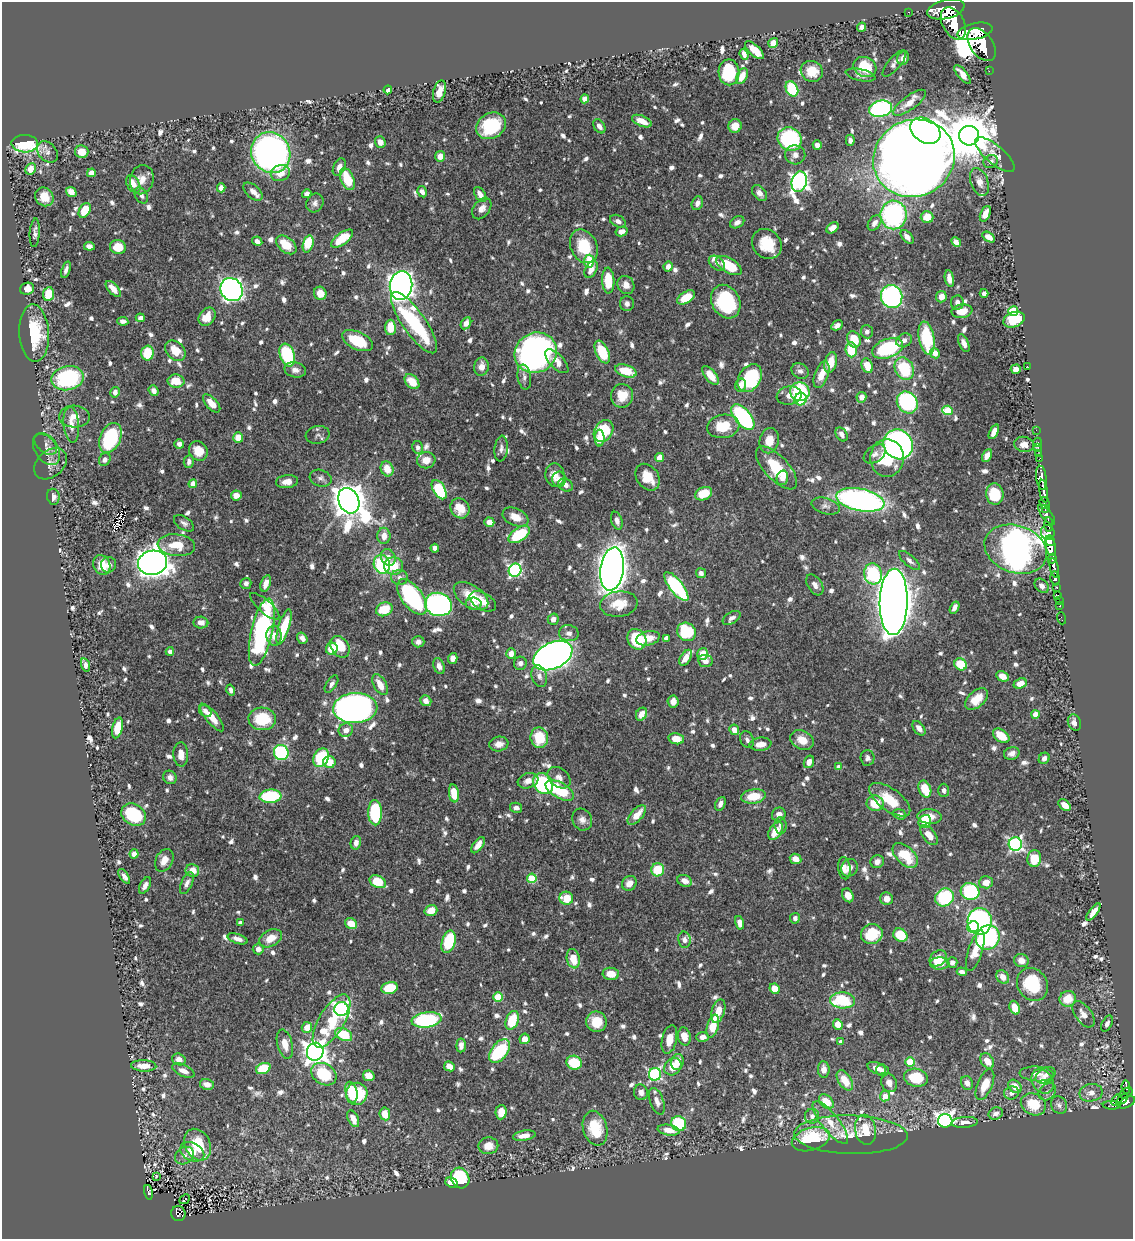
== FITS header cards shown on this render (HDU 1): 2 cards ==
NAXIS1  =                 1131
NAXIS2  =                 1237

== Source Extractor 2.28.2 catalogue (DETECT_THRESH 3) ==
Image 1131 x 1237 px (HDU 1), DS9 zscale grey, 1 PNG px = 1 image px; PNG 1135 x 1241 px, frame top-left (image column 1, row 1237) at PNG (2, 2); each listed source drawn as its Kron ellipse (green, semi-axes under 4 px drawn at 4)
Background 0.758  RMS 0.01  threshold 0.03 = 3 sigma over >= 5 px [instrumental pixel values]
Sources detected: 1001; of the 1001, the 500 brightest by FLUX_AUTO listed and drawn (501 fainter detections omitted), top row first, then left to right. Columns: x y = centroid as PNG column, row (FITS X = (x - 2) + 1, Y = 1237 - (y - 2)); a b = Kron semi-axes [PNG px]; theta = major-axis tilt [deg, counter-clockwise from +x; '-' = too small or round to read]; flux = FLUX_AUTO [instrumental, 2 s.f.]
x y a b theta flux
946 9 19 9 14 3300
909 12 2 2 - 6.6
953 23 17 11 -61 2800
862 27 4 4 - 5
975 31 18 8 12 3500
773 43 5 4 - 9.1
982 45 19 11 -54 3700
754 50 12 5 -43 12
744 54 6 4 -70 3.7
903 58 7 5 64 4.5
894 63 16 6 50 3.3
865 67 12 9 -26 25
812 71 11 10 - 13
989 71 2 2 - 4.7
729 72 13 10 -89 36
962 74 11 4 -50 6.3
861 75 15 6 -12 3.3
742 76 8 5 63 9.3
792 89 8 6 -64 43
388 90 4 4 - 2.7
439 91 11 6 74 9.4
585 99 4 4 - 8.9
909 103 19 7 36 9.1
880 109 11 8 13 120
642 121 10 5 -23 8.5
491 126 15 12 29 45
599 126 8 5 -55 3.8
735 126 7 6 - 7.3
925 131 16 11 -32 250
969 136 10 9 - 3500
790 139 12 11 - 73
850 140 5 4 - 2.8
380 142 6 5 - 5.4
25 144 13 8 -2 52
817 145 4 4 - 4.1
47 152 12 9 -47 3.6
82 152 7 6 - 10
271 153 21 19 -59 310
795 155 10 9 - 4.3
995 155 24 9 -40 7.8
440 156 5 5 - 5.7
914 158 41 38 25 2000
991 162 7 6 - 3
339 167 9 6 66 4.2
31 169 6 5 - 7.3
91 173 4 4 - 7.4
280 173 10 8 24 9.2
347 179 12 6 -67 23
142 180 15 11 76 7.7
799 182 10 7 75 280
979 182 14 8 -70 5.5
133 184 9 6 -59 7.9
221 188 4 4 - 8.1
71 192 5 5 - 6.8
253 192 11 6 -43 4
422 192 6 4 -59 3.1
759 193 9 6 -51 3.7
307 194 5 4 - 3.4
480 194 8 5 -56 4.8
141 195 8 6 -60 3
44 197 10 8 -51 11
315 203 10 8 60 3
697 203 7 5 67 3.1
482 209 12 8 53 4.7
85 210 8 5 60 17
985 214 8 5 66 6.4
894 215 14 13 - 110
927 217 6 6 - 11
618 221 8 5 -26 3
737 222 7 5 30 3.5
875 223 8 5 53 4.5
832 228 7 4 39 4.3
621 231 6 5 - 4.3
35 233 14 5 86 3.4
907 237 8 5 -47 3.7
989 237 7 4 -33 4.8
342 239 13 6 36 19
257 241 5 4 - 3.3
956 242 5 4 - 4.2
308 244 8 5 74 28
767 244 16 14 -47 19
286 245 12 7 -39 14
89 246 5 4 - 3.6
584 246 17 13 -65 25
118 247 8 7 - 15
589 261 6 5 - 19
717 263 9 6 -38 2.9
729 265 14 7 -31 25
668 267 5 4 - 4.9
591 269 9 5 61 5.5
66 270 8 4 73 2.8
949 278 8 4 -79 3.9
608 280 13 6 -88 20
401 285 14 11 82 590
626 285 9 8 - 5.3
27 289 7 6 - 6.1
113 289 10 5 -48 7.3
232 290 12 10 -55 360
320 293 7 6 - 9.2
984 293 4 4 - 2.7
49 294 7 5 82 17
686 297 10 5 32 14
892 297 11 10 - 160
941 297 5 5 - 6.5
726 302 17 14 -61 65
957 302 7 6 - 2.7
627 304 7 7 - 3
962 311 10 6 9 8.2
1013 311 5 5 - 39
207 317 10 7 53 13
140 318 4 4 - 3
1014 320 11 7 21 25
123 321 5 4 - 2.7
414 323 36 11 -55 84
466 323 6 5 - 5.1
837 325 6 4 29 3
390 327 8 5 88 15
867 332 6 6 - 2.8
34 333 29 15 -87 34
926 338 17 7 -80 42
854 339 8 6 -67 17
904 340 8 6 27 3.2
357 341 16 8 -25 24
964 343 10 5 -66 3.2
888 348 16 9 20 65
851 350 7 6 - 21
175 351 11 8 -45 11
602 352 12 6 -65 26
147 353 7 6 - 20
536 353 21 19 33 330
935 353 5 4 - 7.2
287 355 12 7 -70 50
557 361 15 7 -46 6.3
831 362 10 6 76 12
867 366 7 5 -68 12
1027 366 2 2 - 15
481 367 9 7 81 6.5
904 369 12 9 -62 34
1016 369 5 4 - 5.6
295 370 11 7 -12 4.2
626 371 11 6 -18 18
800 371 9 7 -31 2.9
711 375 11 5 -50 11
821 375 14 6 69 8.8
524 377 12 6 -81 3
68 378 16 12 11 74
750 378 15 11 57 53
176 381 8 6 -1 13
412 382 9 6 -47 14
740 385 6 5 - 4.7
154 391 5 4 - 3.3
115 392 5 5 - 3.4
800 392 9 9 - 57
622 396 12 11 - 14
789 396 12 9 10 5.5
861 397 5 5 - 5.5
800 399 6 6 - 28
907 402 11 10 - 89
212 403 11 5 -46 9.2
947 410 5 4 - 20
74 417 15 11 -3 9.2
743 417 15 8 -51 95
71 425 18 8 -85 6.5
723 426 16 11 9 20
1036 430 2 2 - 6.4
604 431 12 9 58 39
994 432 8 4 64 6.2
842 434 7 5 -57 3.1
318 435 12 9 10 2.8
238 437 5 5 - 11
110 438 16 10 65 54
600 438 8 5 90 6.3
769 441 12 9 78 10
1037 442 4 3 - 18
46 444 13 8 -39 3.2
179 444 5 4 - 3.5
898 444 15 14 - 240
1024 444 10 7 -12 4.8
418 447 6 5 - 2.6
1038 448 3 2 - 9.9
47 449 18 11 -57 5.5
501 449 13 6 85 2.9
198 451 10 9 - 11
875 454 12 8 34 3.5
1039 454 3 2 - 20
987 456 7 4 62 5.8
659 457 4 4 - 8.6
887 458 19 17 -90 33
1040 459 4 2 - 17
105 460 6 5 - 3.1
426 460 9 8 - 7.6
189 462 6 5 - 2.7
51 464 18 13 40 6.5
776 468 27 12 -47 28
387 469 8 6 -68 10
555 475 12 9 -85 7.4
648 477 14 11 -54 16
321 478 11 8 -17 3.1
782 478 7 5 76 4.2
1041 478 12 5 -83 970
559 479 7 7 - 3.3
287 482 11 6 5 5.8
193 484 4 4 - 7.9
566 485 8 6 -32 3.1
439 490 10 6 -60 47
1044 491 11 3 -81 920
704 494 9 6 23 17
995 494 10 8 -82 25
236 495 5 5 - 6.1
53 497 8 6 -83 3.3
860 500 24 11 -11 230
349 501 13 10 -66 1800
1045 503 6 5 - 130
826 506 14 8 -15 3.4
460 508 10 9 - 13
1045 509 3 3 - 120
1047 515 12 5 -53 480
515 517 13 8 -23 9.6
617 521 9 5 -73 4
489 522 5 4 - 6.1
184 523 11 6 -35 2.7
1049 524 7 3 -85 230
1048 533 7 6 - 580
519 534 12 6 33 40
384 536 8 6 90 7.3
1050 541 4 3 - 510
176 545 19 11 -7 17
1051 546 10 5 -80 2200
435 548 4 4 - 3.6
1016 549 32 23 -19 970
388 557 9 7 -64 5.1
1052 559 5 4 - 290
909 561 13 5 -42 2.9
153 563 15 12 11 1100
382 564 9 8 - 44
102 565 10 8 -65 11
109 565 8 7 - 3.6
394 566 9 8 - 15
1054 568 10 3 -78 320
612 569 22 11 82 950
515 570 6 6 - 110
701 573 5 5 - 2.9
873 574 10 9 - 51
399 577 8 7 - 3.1
1055 578 7 4 -82 200
246 583 5 5 - 2.8
266 583 8 5 71 4.8
815 585 11 7 -58 3.8
676 586 17 6 -52 84
1042 586 8 6 -47 3
1057 587 3 3 - 130
471 596 19 11 -33 18
1058 596 3 3 - 28
412 597 20 10 -53 83
1059 600 2 2 - 5.8
483 601 14 8 -30 8.9
894 602 33 14 89 2000
438 604 13 11 -18 190
474 604 8 6 -9 4.6
619 604 19 12 7 15
265 606 18 6 -42 8.6
1060 606 3 3 - 17
955 608 6 4 60 3.1
384 609 8 6 20 19
732 618 10 6 31 2.9
1061 618 6 2 -72 9.5
553 619 6 5 - 4.4
201 623 7 6 - 5.1
284 627 18 5 73 25
262 632 34 10 77 130
686 632 10 9 - 49
569 633 10 8 -10 4
274 636 10 7 -87 6
302 638 6 4 -55 3.8
648 638 12 7 14 9.3
666 638 4 3 - 3.6
637 639 11 9 -55 40
418 642 6 5 - 3.2
340 647 12 8 -55 22
332 649 6 5 - 15
170 651 4 4 - 3.5
511 654 5 4 - 7
703 654 6 5 - 11
553 656 21 13 26 570
453 658 5 4 - 4.3
686 658 9 5 58 7.1
705 661 7 6 - 3.9
520 663 6 6 - 3.2
961 664 6 5 - 20
85 665 7 4 -74 2.9
439 666 8 5 -70 3.6
539 676 11 7 -74 3.7
1003 676 7 5 -29 6.1
1020 683 7 5 23 6.8
331 684 10 5 57 2.6
380 685 11 6 -61 9
231 690 5 4 - 2.7
976 699 13 8 42 15
426 701 6 5 - 4.4
673 701 6 5 - 4.7
355 708 22 15 4 370
205 711 7 5 -36 3
641 714 7 5 64 7.9
1035 714 4 4 - 9.7
212 717 17 6 -49 12
262 719 14 11 -4 29
1074 723 8 6 -71 3.9
118 728 10 5 76 15
919 728 8 5 -52 3.9
346 730 7 6 - 5
734 730 5 4 - 7.4
1001 736 9 6 -36 16
539 738 10 9 - 22
676 739 8 5 -11 10
747 740 9 6 -65 2.6
802 740 12 9 -27 8.5
499 744 9 7 11 5.6
760 744 11 6 7 7
281 752 8 7 - 91
1012 753 8 6 17 3.9
181 754 12 7 -88 6.3
321 758 10 7 63 37
867 758 8 7 - 3
1044 758 6 5 - 2.8
329 762 6 6 - 12
809 762 6 5 - 4.1
838 767 4 4 - 3.6
170 777 7 6 - 2.9
559 778 13 9 -39 4.9
528 781 10 7 18 5.2
543 783 11 9 -49 75
925 789 9 6 -66 18
560 790 16 7 -29 35
944 790 6 5 - 2.6
454 793 9 5 -81 15
270 796 11 6 4 44
754 796 12 7 9 17
890 800 24 11 -36 19
875 803 8 7 - 15
720 804 7 5 64 3.3
1065 805 7 4 -40 6.9
516 808 6 5 - 3
375 813 13 7 -88 58
779 814 7 6 - 5
900 814 6 5 - 2.9
133 815 13 10 -35 45
637 815 12 6 49 10
930 816 12 7 -5 7.8
582 820 11 9 -63 4.5
925 821 7 6 - 21
781 825 8 6 -84 2.8
776 831 10 6 57 12
929 835 11 6 -52 8.9
356 843 7 5 76 3.4
1015 844 7 6 - 150
478 845 9 5 54 5.8
134 854 4 4 - 5.6
905 855 15 9 -44 22
795 859 6 5 - 6.8
1034 859 8 7 - 16
164 860 12 8 63 7.1
877 862 7 6 - 3.7
844 868 11 6 -83 4.5
849 868 9 8 - 3.8
658 870 6 6 - 21
192 871 7 6 - 7.8
124 876 8 4 -55 3.2
532 878 5 4 - 28
685 881 7 5 -23 4.7
378 882 9 6 -27 20
986 882 6 6 - 7.2
187 883 12 5 66 3
629 883 8 7 - 5.1
145 885 9 5 61 3.2
970 891 9 8 - 63
848 895 7 5 -63 5.7
945 897 9 8 - 51
566 898 7 6 - 15
886 899 6 6 - 5.5
431 910 6 5 - 10
1093 912 10 4 53 5.4
795 918 5 5 - 3.1
980 921 13 12 - 220
240 923 4 4 - 3.1
740 923 7 4 -78 5.6
351 924 6 5 - 11
973 927 6 5 - 24
872 934 11 9 17 24
900 935 7 6 - 24
988 937 12 11 - 110
271 938 12 8 29 8.9
238 939 10 5 -19 4.2
684 940 8 6 -80 2.8
449 942 11 6 73 40
258 949 5 5 - 3.4
975 951 21 7 73 12
938 958 9 7 38 14
573 959 10 6 -79 13
1021 961 7 6 - 5.4
952 962 5 5 - 2.8
940 963 9 6 2 6
962 972 5 4 - 3
611 974 8 6 -4 10
1003 977 7 6 - 6.5
1032 984 17 14 -55 34
389 988 8 5 12 23
775 989 5 5 - 10
498 997 5 4 - 29
1068 999 8 7 - 15
843 1000 12 8 -4 41
1015 1008 7 5 -68 9.9
341 1009 7 7 - 210
718 1011 12 6 73 8.9
1083 1014 15 8 -54 5.7
426 1020 15 7 7 84
512 1020 10 6 69 25
331 1021 30 12 59 37
596 1022 10 10 - 15
1107 1024 8 5 63 2.8
838 1025 5 4 - 11
713 1026 12 6 75 16
307 1027 5 5 - 8.5
344 1035 9 6 -27 30
684 1036 9 6 -78 9.9
702 1037 6 5 - 4.3
525 1039 5 5 - 6.5
669 1040 14 7 77 9.6
841 1042 4 4 - 3.7
285 1044 15 7 -75 8.6
461 1045 7 4 85 4.6
499 1051 13 8 52 56
315 1052 9 8 - 630
179 1059 7 6 - 5.2
987 1061 8 6 -53 8.9
677 1062 8 6 78 8
910 1062 4 4 - 27
574 1063 8 7 - 31
144 1066 13 5 -2 8.3
449 1066 5 4 - 6.2
673 1067 9 7 45 15
263 1068 7 5 22 32
877 1068 9 5 -20 6
824 1069 8 6 -86 5.4
882 1070 6 6 - 4
183 1071 12 6 -24 4.8
324 1074 13 10 -32 29
655 1074 6 6 - 110
1037 1074 17 7 -4 5
1045 1075 11 7 31 3.8
369 1076 6 5 - 8.2
916 1078 12 9 -11 26
845 1080 11 6 -57 14
1042 1081 13 10 -54 8.1
889 1083 10 7 -67 5.2
967 1083 7 6 - 4.1
207 1084 7 5 -13 6.2
985 1085 16 7 67 14
1015 1086 7 5 -45 8.9
1126 1087 7 3 -84 140
351 1092 11 6 -77 18
641 1092 8 7 - 3.6
1047 1092 10 7 43 3
1011 1093 7 6 - 3.6
1091 1093 12 8 11 5.4
1126 1093 7 4 32 110
357 1094 11 10 - 34
885 1096 5 5 - 9.5
1122 1099 6 3 38 200
1117 1100 6 4 43 110
657 1101 14 7 -70 4.6
826 1101 8 6 -43 13
1127 1102 9 5 28 310
1033 1104 13 10 -25 21
1059 1105 9 7 -54 2.9
1112 1105 9 3 -2 53
501 1112 7 5 86 8.1
996 1113 7 6 - 3.5
385 1114 6 5 - 11
812 1116 7 7 - 3.7
353 1119 9 5 -65 6.3
945 1121 7 7 - 330
965 1122 13 5 4 4.6
830 1123 26 9 -52 13
679 1124 8 7 - 50
595 1128 18 12 -75 26
669 1130 11 5 -9 7.6
866 1130 15 10 -78 16
851 1135 57 19 -1 33
524 1136 11 5 9 6.7
811 1139 19 11 17 51
198 1145 16 12 -63 24
488 1146 10 8 10 7.8
192 1152 13 9 -27 10
184 1156 10 8 37 3.5
156 1176 3 3 - 4.1
460 1178 11 9 -64 53
452 1183 6 4 -24 7
148 1192 7 4 -78 51
184 1199 6 3 45 6.2
178 1214 7 7 - 67
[501 fainter detections neither listed nor drawn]